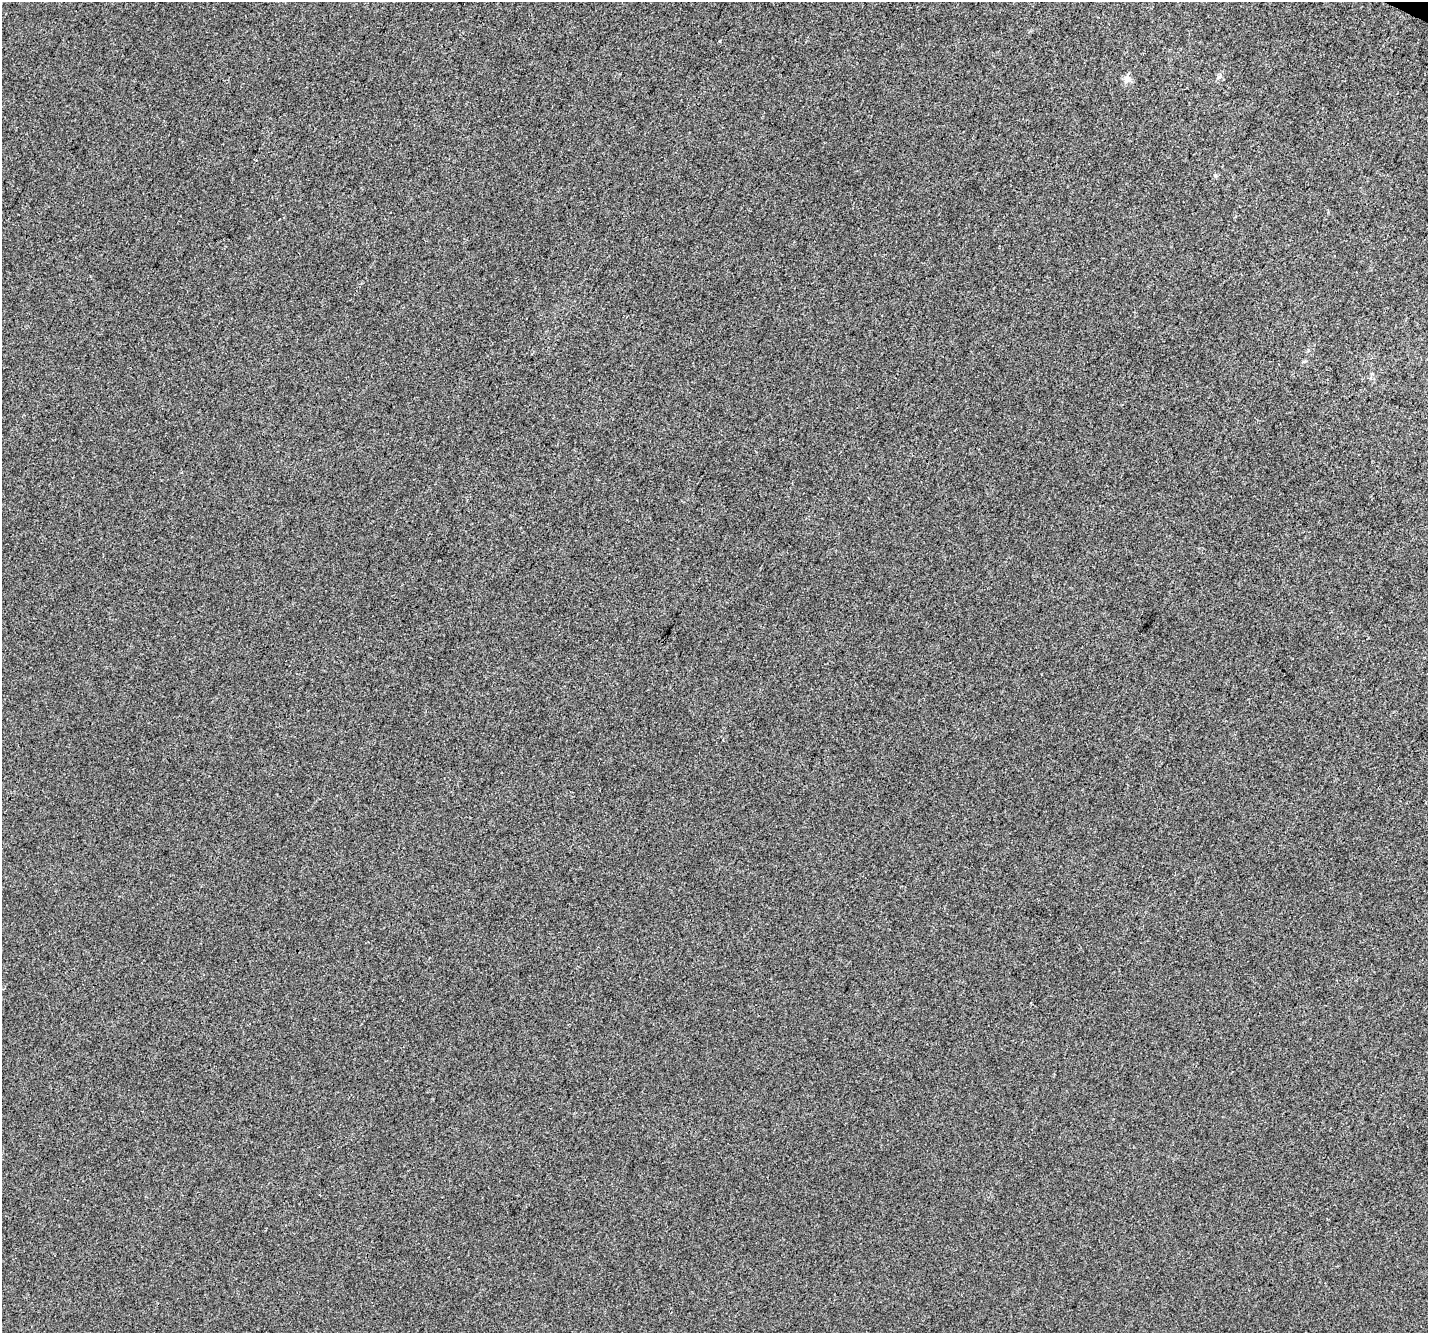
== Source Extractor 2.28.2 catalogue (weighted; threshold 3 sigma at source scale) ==
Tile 10 of 4 x 4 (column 2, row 3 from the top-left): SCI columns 1456-2881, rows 1584-2914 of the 5769 x 5893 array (HDU 1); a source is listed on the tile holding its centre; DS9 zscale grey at full resolution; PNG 1430 x 1335 px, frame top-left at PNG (2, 2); no overlay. Shown black and unused: <1% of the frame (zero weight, under 3 of 4 exposures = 5% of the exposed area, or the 3 px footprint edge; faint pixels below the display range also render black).
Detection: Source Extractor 2.28.2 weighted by HDU 2 'WHT'; one run over the whole footprint, this tile lists its part. Background -1.49e-04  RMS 0.0047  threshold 0.0211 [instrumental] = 3 sigma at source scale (4.5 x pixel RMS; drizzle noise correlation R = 1.50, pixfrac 1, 0.0396/0.0396 arcsec/px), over >= 5 px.
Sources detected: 3; all 3 listed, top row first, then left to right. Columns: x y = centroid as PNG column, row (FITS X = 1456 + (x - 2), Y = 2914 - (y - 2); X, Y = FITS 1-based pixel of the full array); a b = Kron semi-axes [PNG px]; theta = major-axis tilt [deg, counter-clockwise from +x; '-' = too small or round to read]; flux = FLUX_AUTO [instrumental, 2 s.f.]
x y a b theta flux
720 40 3 2 - 0.4
1219 77 6 5 - 0.94
1127 79 10 9 - 2.5